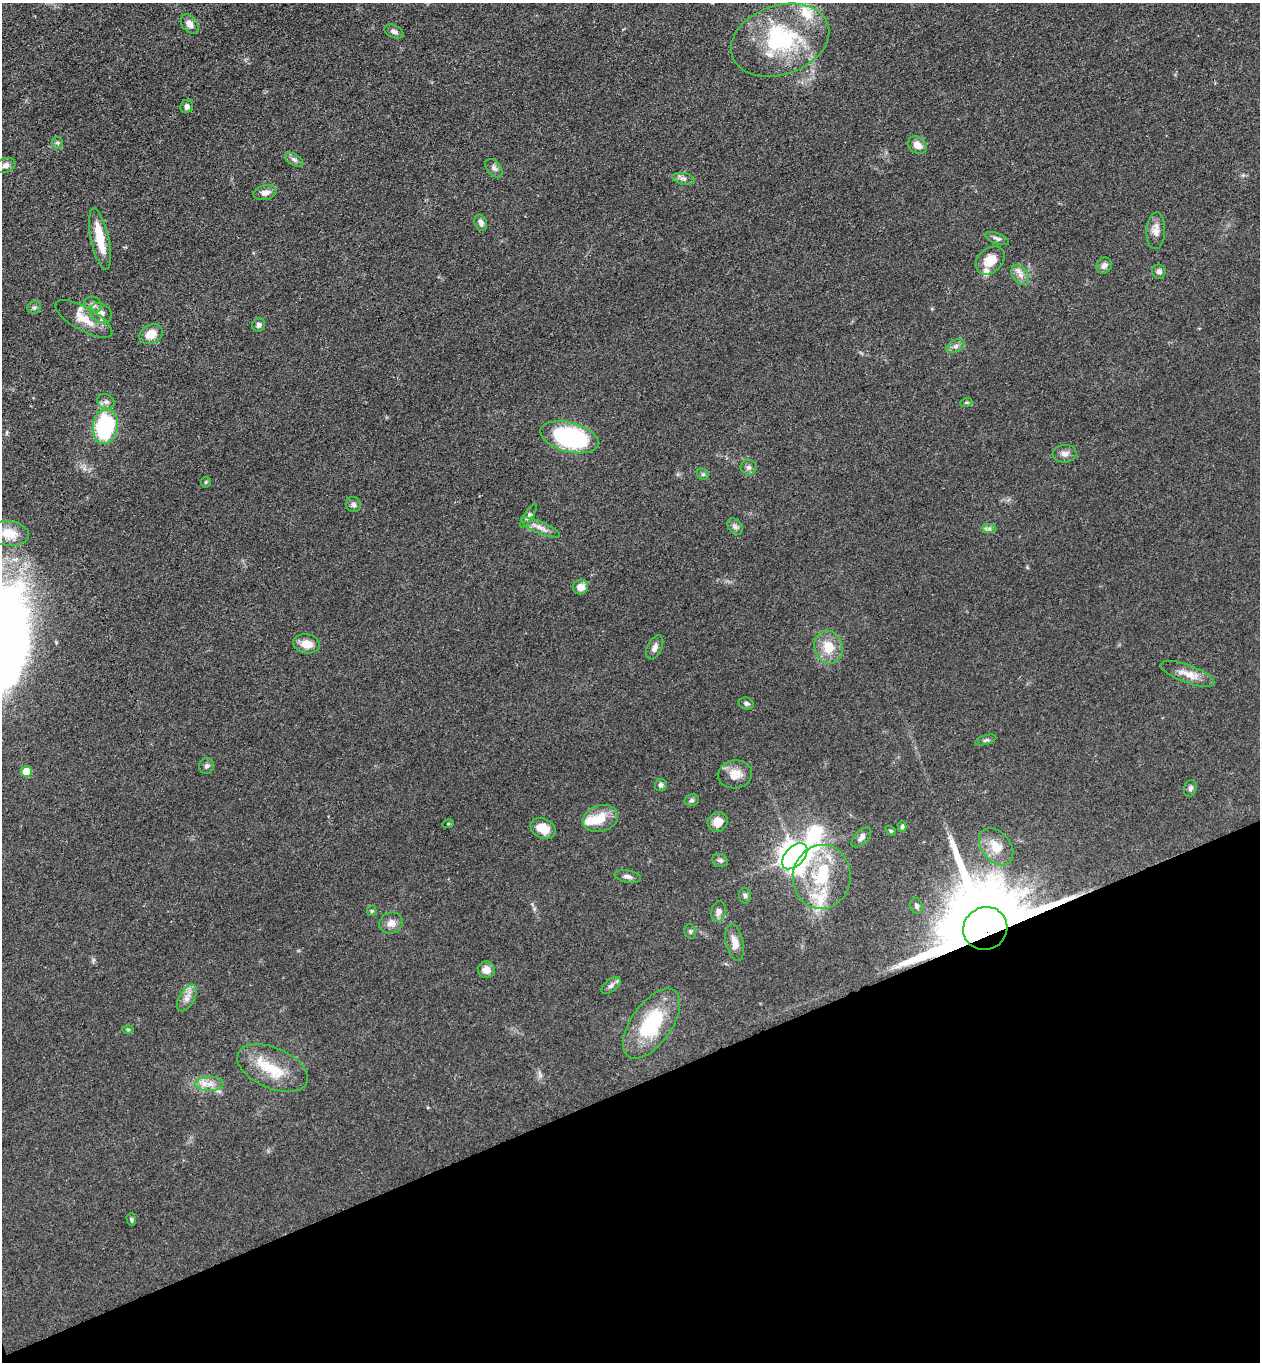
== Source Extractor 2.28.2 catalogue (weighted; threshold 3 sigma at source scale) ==
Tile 14 of 4 x 4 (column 2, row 4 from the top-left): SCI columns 1559-2816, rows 56-1415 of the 5504 x 5548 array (HDU 1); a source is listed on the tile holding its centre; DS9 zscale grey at full resolution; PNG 1262 x 1364 px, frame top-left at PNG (2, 3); each listed source drawn as its Kron ellipse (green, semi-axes under 4 px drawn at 4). Shown black and unused: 20% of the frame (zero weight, under 3 of 4 exposures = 5% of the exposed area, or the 3 px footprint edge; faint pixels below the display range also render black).
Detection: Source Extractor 2.28.2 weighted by HDU 2 'WHT'; one run over the whole footprint, this tile lists its part. Background 0.0705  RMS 0.0058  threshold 0.0259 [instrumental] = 3 sigma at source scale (4.5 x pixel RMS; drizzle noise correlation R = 1.50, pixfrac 1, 0.05/0.05 arcsec/px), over >= 5 px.
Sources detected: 90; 1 inside a brighter object's white glare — neither listed nor drawn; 8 inside a brighter listed object's ellipse — not listed separately; the other 81 listed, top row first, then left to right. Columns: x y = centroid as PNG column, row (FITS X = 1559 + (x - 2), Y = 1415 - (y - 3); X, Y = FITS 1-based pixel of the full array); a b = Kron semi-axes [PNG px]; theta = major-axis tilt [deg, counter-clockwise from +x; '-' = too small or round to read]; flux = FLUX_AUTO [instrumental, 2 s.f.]
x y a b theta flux
190 24 11 7 -51 4
394 32 10 6 -26 2.2
780 40 51 34 19 64
186 106 7 6 - 2.2
57 143 6 5 - 1.1
917 145 10 8 -36 4.7
294 160 10 5 -32 1.9
5 165 10 7 21 3
494 168 11 6 -50 2
683 179 11 5 -10 2.1
265 193 12 7 11 3.4
481 223 8 6 -71 2.3
1156 231 18 9 87 5
997 238 12 5 -22 1.7
100 239 31 9 -78 14
990 260 16 12 42 9.4
1104 265 8 7 - 2.4
1159 271 7 7 - 1.9
1020 275 11 7 -54 3.5
93 305 9 7 -32 2.2
34 307 7 6 - 1.2
101 313 11 9 -41 3.5
84 319 32 12 -29 10
259 325 7 6 - 1.6
151 334 12 9 28 7.3
956 346 9 6 27 2.1
106 402 9 7 -22 2.1
966 403 6 4 19 0.79
105 426 18 12 81 55
570 437 30 14 -15 82
1065 454 12 8 6 3
748 467 8 7 - 1.9
703 474 6 5 - 1
206 482 5 5 - 0.75
353 504 8 7 - 1.8
528 516 13 4 57 1.6
735 527 9 6 -49 1.8
540 528 21 6 -23 4.4
989 528 7 4 0 1.5
9 533 20 12 -6 11
581 587 7 7 - 5.2
306 644 13 9 -9 6.7
655 647 13 7 64 3.1
828 647 17 14 -73 12
1187 674 28 9 -20 7.2
746 703 7 6 - 1.5
986 740 11 4 17 1.3
206 766 8 7 - 1.6
26 772 5 5 - 11
735 774 17 14 8 8
661 785 6 5 - 1.7
1190 788 8 6 70 1.5
692 800 7 5 13 1.2
600 819 18 13 17 12
718 822 10 9 - 6.9
448 824 5 3 - 0.54
902 827 5 4 - 1.2
543 828 13 10 -28 8.7
891 831 5 3 - 0.63
861 837 12 6 46 2.4
996 847 21 14 -51 9.7
795 856 15 9 46 920
720 860 8 6 -21 1.4
628 876 13 6 -10 2.3
822 877 32 29 83 36
745 895 8 6 -86 1.3
916 906 8 6 -74 1.5
372 911 5 5 - 0.71
719 912 10 7 77 2.8
391 923 12 10 16 4.4
985 928 22 21 - 12000
690 931 7 5 -75 1.2
735 942 18 8 -77 5.7
486 970 8 8 - 4.6
611 985 11 6 37 2.1
187 998 14 7 60 4
652 1024 40 20 55 39
128 1029 6 4 -1 0.69
272 1068 37 20 -24 21
210 1084 14 7 0 4.9
131 1219 6 4 -74 0.92
Overlapping masked pixels (flux is a lower limit): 1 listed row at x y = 985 928